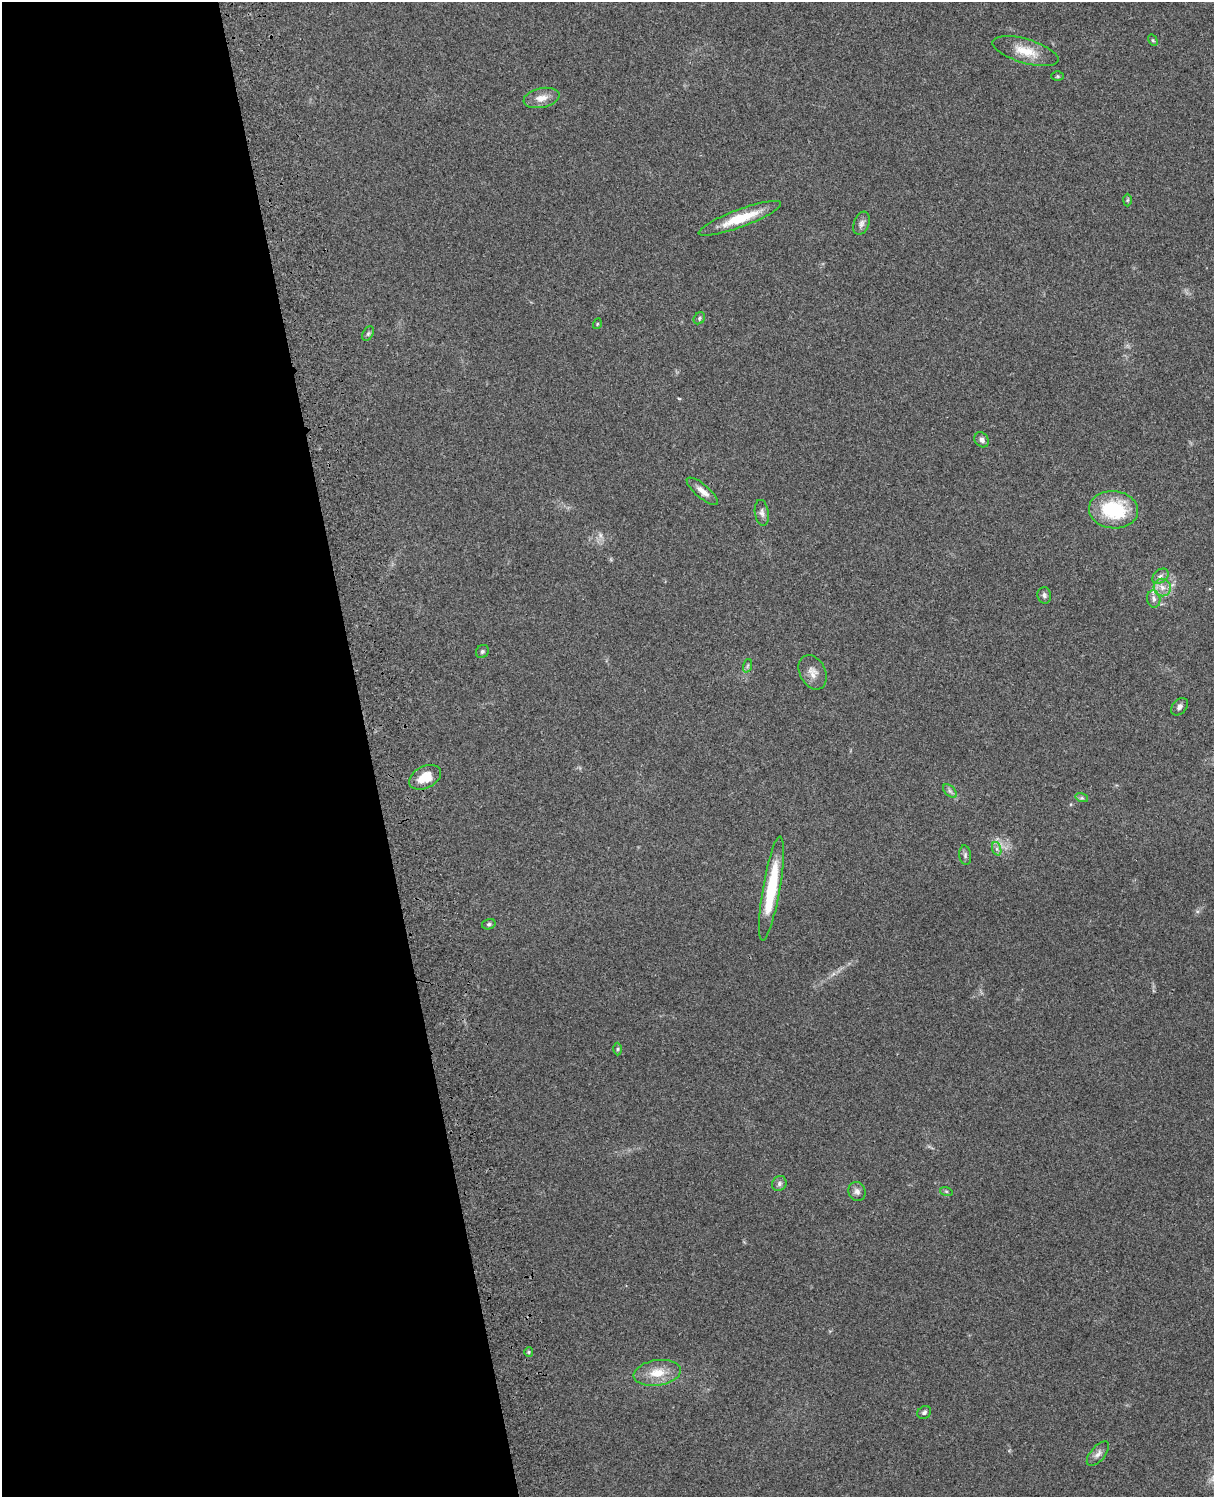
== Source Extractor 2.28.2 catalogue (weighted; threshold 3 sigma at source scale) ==
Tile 5 of 4 x 3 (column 1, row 2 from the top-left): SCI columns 119-1330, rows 1660-3154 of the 5088 x 4927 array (HDU 1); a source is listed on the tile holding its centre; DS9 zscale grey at full resolution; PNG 1216 x 1499 px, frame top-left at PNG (2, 2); each listed source drawn as its Kron ellipse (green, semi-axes under 4 px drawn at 4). Shown black and unused: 30% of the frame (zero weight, under 3 of 4 exposures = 6% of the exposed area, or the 3 px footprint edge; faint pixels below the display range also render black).
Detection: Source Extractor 2.28.2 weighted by HDU 2 'WHT'; one run over the whole footprint, this tile lists its part. Background 0.217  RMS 0.0083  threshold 0.0375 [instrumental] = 3 sigma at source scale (4.5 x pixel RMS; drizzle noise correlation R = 1.50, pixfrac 1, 0.05/0.05 arcsec/px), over >= 5 px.
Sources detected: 39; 1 too faint to see at this stretch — neither listed nor drawn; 1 inside a brighter listed object's ellipse — not listed separately; the other 37 listed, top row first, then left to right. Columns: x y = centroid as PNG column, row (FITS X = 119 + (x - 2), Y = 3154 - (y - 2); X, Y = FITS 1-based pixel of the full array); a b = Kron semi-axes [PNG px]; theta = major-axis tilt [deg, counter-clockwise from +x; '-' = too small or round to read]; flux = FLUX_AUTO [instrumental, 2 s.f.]
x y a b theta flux
1153 40 6 4 -59 1.1
1025 51 34 12 -16 18
1057 76 6 4 0 1.1
541 98 18 9 12 8.8
1127 200 6 4 88 1
740 218 44 9 20 26
861 223 12 7 69 3.7
699 318 6 5 - 1.4
597 324 5 3 - 0.76
368 334 8 5 63 1.6
982 440 8 6 -53 3.1
702 491 19 7 -40 6.4
1114 510 25 18 -5 50
762 513 13 7 -82 3.3
1160 576 9 6 41 3
1162 587 9 8 - 5.6
1044 595 8 7 - 2.4
1154 599 8 6 -81 3.2
482 652 7 6 - 1.7
747 666 7 4 71 1.4
813 672 18 12 -62 7.4
1180 707 10 7 50 2.8
425 777 17 11 27 14
950 791 8 5 -45 2.2
1082 798 6 4 -17 1.3
997 849 7 4 -71 2
965 855 10 6 -82 2.2
771 888 53 8 80 46
489 924 7 5 15 1.5
618 1049 6 4 89 1.3
779 1184 8 7 - 2.7
857 1191 9 8 - 3.6
946 1191 6 4 -19 1.1
529 1352 5 4 - 1.1
657 1373 23 12 9 17
924 1412 7 6 - 2.1
1098 1454 15 7 50 4.3